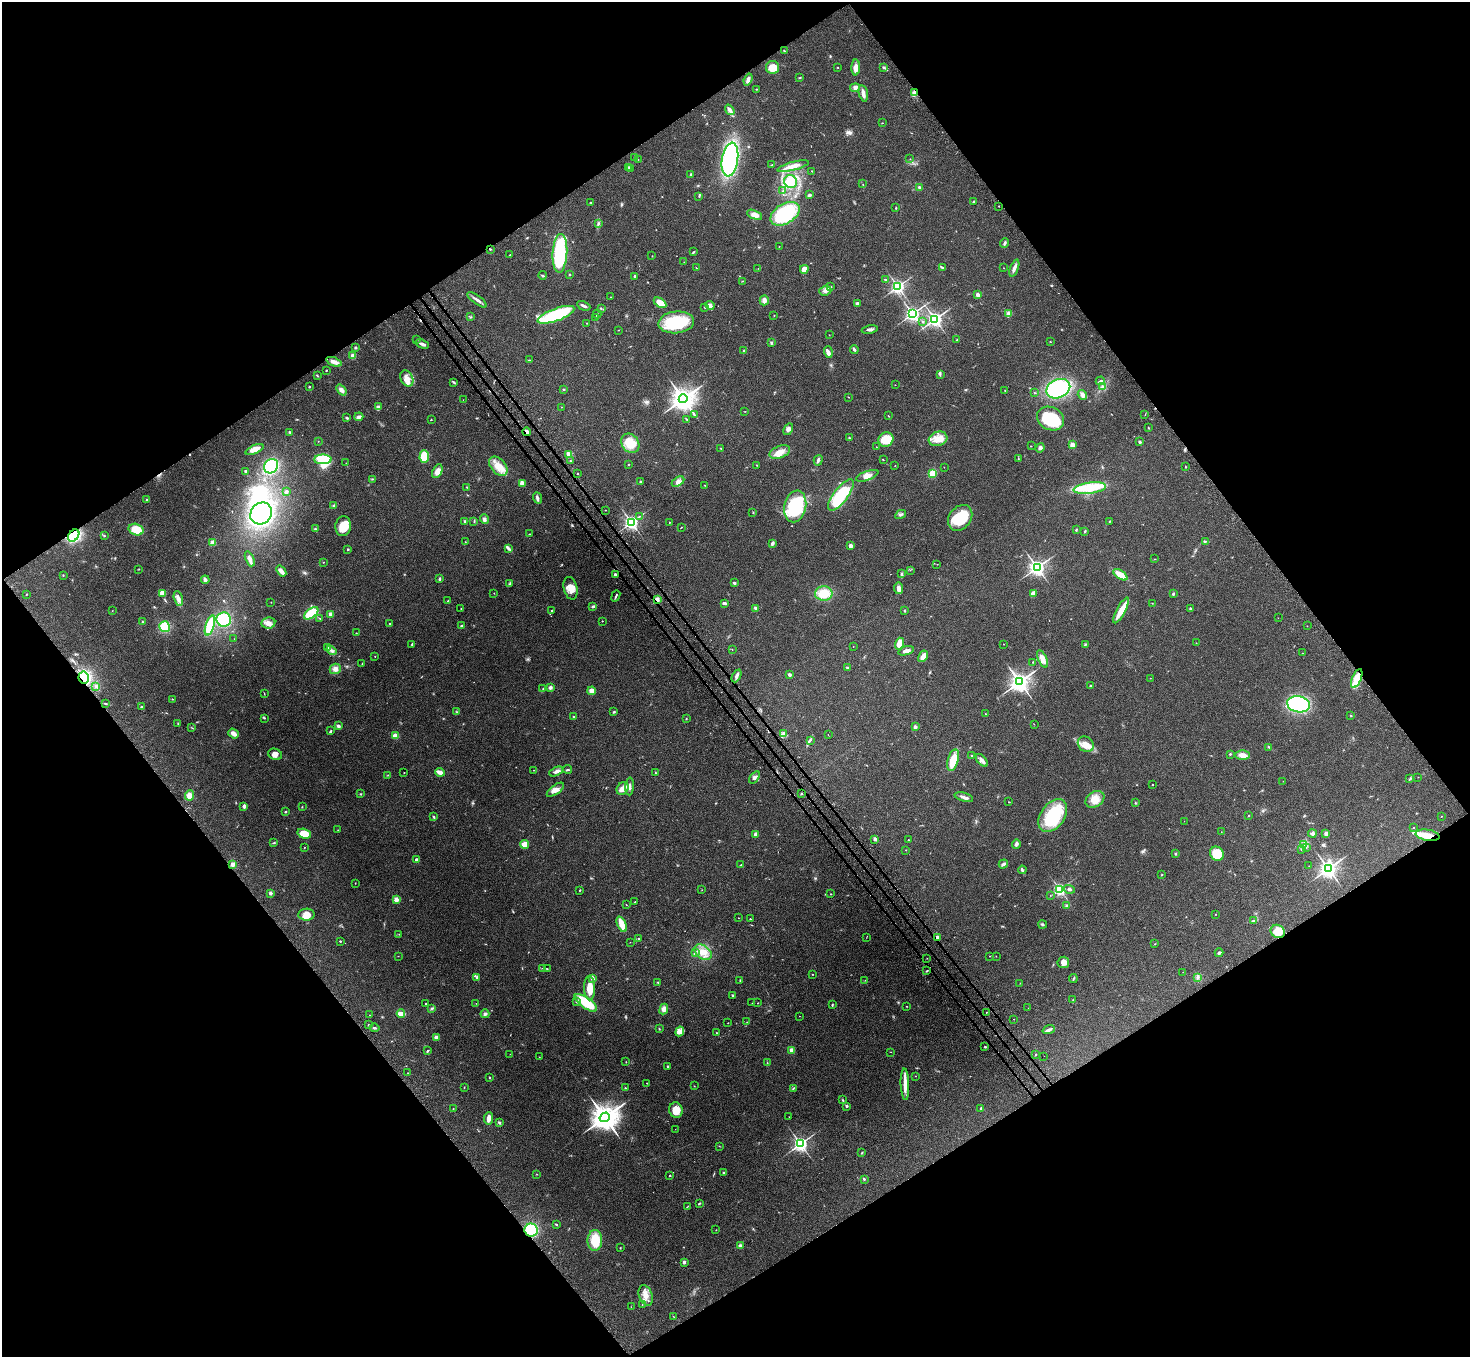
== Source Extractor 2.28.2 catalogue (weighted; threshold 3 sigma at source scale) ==
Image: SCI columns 80-5948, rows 356-5774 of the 6026 x 5994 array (HDU 1 of 3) = the unmasked area's bounding box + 8 px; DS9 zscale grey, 4 x 4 block average (1 PNG px = mean of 4 x 4 image px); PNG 1472 x 1359 px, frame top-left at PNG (2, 2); each listed source drawn as its Kron ellipse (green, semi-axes under 4 px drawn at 4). Shown black and unused: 49% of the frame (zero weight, under 3 of 4 exposures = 5% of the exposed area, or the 3 px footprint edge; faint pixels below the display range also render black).
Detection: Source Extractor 2.28.2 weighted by HDU 2 'WHT'. Background 0.224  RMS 0.0087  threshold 0.039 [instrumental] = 3 sigma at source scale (4.5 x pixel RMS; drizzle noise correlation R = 1.50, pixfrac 1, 0.05/0.05 arcsec/px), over >= 5 px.
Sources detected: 567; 11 too faint to see at this stretch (4 x 4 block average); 4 inside a brighter object's white glare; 4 cosmic-ray / hot-pixel residue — neither listed nor drawn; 13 coinciding with a brighter row at this scale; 32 inside a brighter listed object's ellipse — not listed separately; of the other 503, all 500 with FLUX_AUTO >= 0.847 (the completeness limit of this list) listed and drawn (3 fainter detections not listed), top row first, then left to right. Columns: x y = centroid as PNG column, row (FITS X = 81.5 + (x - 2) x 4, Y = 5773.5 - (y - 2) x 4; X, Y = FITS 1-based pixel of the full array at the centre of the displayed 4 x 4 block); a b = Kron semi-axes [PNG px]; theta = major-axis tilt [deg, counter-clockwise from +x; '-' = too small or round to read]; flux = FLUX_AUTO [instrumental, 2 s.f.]
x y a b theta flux
784 51 3 2 - 5.2
772 67 6 6 - 70
837 67 2 2 - 2
856 67 8 4 87 39
883 67 3 2 - 5.4
800 78 2 2 - 2
748 79 6 3 71 18
855 88 5 4 - 16
756 89 2 2 - 2.1
863 93 8 3 -78 30
914 93 4 2 - 9.3
730 110 6 3 -54 21
882 123 2 2 - 2.4
634 157 3 2 - 3.6
638 159 2 2 - 1.5
910 159 2 2 - 1.5
730 160 17 8 81 780
772 165 4 2 - 5.4
793 166 16 4 15 47
628 167 2 2 - 2.9
630 168 3 2 - 3.5
812 171 2 2 - 2.7
691 175 3 2 - 6.7
790 181 6 6 - 51
863 184 2 2 - 1.1
919 187 3 2 - 5.2
783 191 2 2 - 2
809 195 4 2 - 7.9
699 196 2 2 - 3.5
590 202 2 2 - 2.2
973 202 3 2 - 5.3
999 206 2 2 - 3.6
896 208 3 2 - 3.2
785 214 16 10 31 340
755 215 8 4 -24 32
598 224 3 2 - 6.8
1005 243 5 2 - 11
779 247 2 2 - 1.4
490 249 2 2 - 3.9
693 252 3 2 - 5.1
560 253 19 7 87 490
510 255 2 2 - 2.5
652 256 2 2 - 3.1
684 262 2 2 - 1.6
942 267 3 2 - 4.5
696 268 3 2 - 1.9
758 268 2 2 - 1.2
1004 268 2 2 - 1.3
1014 268 9 3 69 22
804 269 4 4 - 37
542 275 4 2 - 5.6
569 275 3 2 - 3.2
635 276 2 2 - 9.1
885 280 3 2 - 3
742 281 2 2 - 2.1
898 286 2 2 - 1700
830 287 3 2 - 6.2
825 291 6 4 22 21
978 295 2 2 - 62
611 297 2 2 - 2.3
477 300 11 2 -36 19
764 300 5 4 - 21
660 303 7 4 -34 87
857 304 2 2 - 60
710 305 4 4 - 18
584 306 7 2 -24 14
705 307 2 2 - 2.7
601 309 2 2 - 3.3
597 314 4 2 - 4.8
912 314 2 2 - 2000
1008 314 3 2 - 6.1
556 315 19 6 20 370
774 315 2 2 - 1.7
471 317 2 2 - 3
596 317 4 2 - 6.2
935 319 2 2 - 2000
676 322 18 11 6 260
923 322 2 2 - 9.5
587 323 2 2 - 5.1
619 330 2 2 - 1.3
870 330 8 2 10 16
829 335 2 2 - 1.5
417 340 2 2 - 1.7
957 340 3 2 - 3.7
1050 342 2 2 - 2.1
771 343 4 2 - 6.3
422 344 7 2 -22 19
355 347 3 3 - 6.2
854 350 4 2 - 9.9
744 351 2 2 - 16
828 352 6 3 -72 22
353 356 2 2 - 140
529 360 3 2 - 2.9
334 362 8 3 -21 35
326 370 2 2 - 9.3
940 374 4 2 - 5.7
317 376 3 2 - 4.2
407 378 8 6 -62 39
1100 381 4 2 - 7.2
454 382 4 2 - 7.6
895 385 2 2 - 1.4
309 387 2 2 - 12
1102 387 2 2 - 3
563 389 2 2 - 2.8
1058 389 12 9 24 430
341 390 6 3 -51 24
1005 391 3 2 - 2.5
1034 393 2 2 - 2.5
1082 395 5 4 - 18
849 397 2 2 - 2
683 399 4 4 - 6400
463 400 2 2 - 1.3
378 407 4 3 - 9.1
561 407 2 2 - 2.5
745 411 2 2 - 1.8
694 414 2 2 - 3.3
1145 414 3 2 - 2.6
888 416 3 2 - 2.8
359 417 4 3 - 16
347 418 3 2 - 8.1
687 419 3 2 - 4.1
1051 419 14 11 -24 160
431 420 2 2 - 6.3
1149 428 2 2 - 1.8
788 429 6 4 59 18
290 432 3 2 - 5.9
526 432 4 2 - 12
849 438 3 2 - 5.1
938 439 9 7 17 54
886 440 8 7 - 100
318 441 2 2 - 1.4
1140 442 3 2 - 9.2
630 443 10 8 -57 120
1072 445 2 2 - 140
1031 446 2 2 - 1.5
876 447 2 2 - 1.8
721 448 2 2 - 2.4
1040 448 5 3 - 12
254 449 10 3 23 44
780 452 11 6 21 48
569 454 2 2 - 140
424 456 6 4 89 100
323 459 8 5 0 180
1018 459 3 2 - 3.7
818 460 5 2 - 11
883 460 2 2 - 1.8
570 461 2 2 - 3
346 463 2 2 - 1.5
629 464 2 2 - 2
757 465 2 2 - 2
895 465 2 2 - 1.2
271 466 8 6 45 290
498 466 11 7 -49 70
944 467 2 2 - 1.7
1186 467 3 2 - 2.4
245 471 2 2 - 9.6
437 471 7 4 63 33
932 473 3 2 - 66
577 474 2 2 - 5.7
867 476 12 4 20 36
372 479 2 2 - 3.4
640 482 2 2 - 8.8
678 482 7 4 31 22
522 483 2 2 - 120
705 485 2 2 - 2.6
467 487 3 2 - 3.9
1090 488 16 5 8 100
286 492 3 3 - 11
841 495 19 7 52 270
537 498 6 3 -68 13
147 500 2 2 - 23
334 506 3 3 - 8.8
795 506 16 11 77 370
605 510 2 2 - 2.1
261 513 11 10 - 880
753 513 2 2 - 1.5
901 514 6 2 29 9.7
639 516 2 2 - 2.9
960 518 14 11 51 200
484 519 5 4 - 13
464 521 3 2 - 4.6
474 521 3 2 - 3.2
1109 521 2 2 - 4
631 522 2 2 - 1900
670 522 2 2 - 1.9
343 526 10 7 84 80
681 527 2 2 - 2.8
315 529 2 2 - 3.2
1076 529 3 2 - 5.2
136 530 7 5 -16 80
1085 531 3 2 - 6
530 534 3 2 - 2.4
74 535 7 5 53 280
104 535 3 2 - 3.2
1205 541 2 2 - 2.4
465 542 2 2 - 1.7
213 543 4 3 - 36
772 543 4 3 - 10
850 546 2 2 - 75
348 549 2 2 - 10
509 549 3 2 - 6.2
250 559 8 3 -68 25
1155 559 2 2 - 1.4
323 562 2 2 - 2.6
937 564 2 2 - 1.1
1037 567 3 3 - 2400
139 569 2 2 - 1.7
910 570 2 2 - 1.5
281 571 6 3 -53 23
902 574 4 2 - 9.5
63 575 2 2 - 3.3
615 575 2 2 - 15
1120 575 8 3 -34 89
439 579 2 2 - 10
205 580 4 3 - 15
734 583 3 2 - 9.6
510 584 3 2 - 4
571 588 11 7 -76 51
899 588 6 4 -84 23
162 593 4 3 - 27
494 593 2 2 - 1.2
824 593 9 7 -1 100
1033 593 4 3 - 31
26 594 2 2 - 2.6
1173 594 3 2 - 6.9
616 596 6 2 68 7.5
178 598 8 4 -74 23
657 600 2 2 - 32
447 601 2 2 - 1.8
271 602 2 2 - 1.4
724 603 4 3 - 11
1152 603 2 2 - 1.9
593 606 4 3 - 8.5
461 608 2 2 - 3
756 608 4 2 - 15
1190 609 3 2 - 4.5
112 610 2 2 - 1.2
552 610 2 2 - 9.1
1121 610 14 4 62 66
904 611 3 2 - 3.7
311 613 8 4 37 190
331 614 2 2 - 73
320 618 3 2 - 3.1
1278 618 2 2 - 0.95
224 619 7 7 - 220
602 621 2 2 - 5.2
142 622 2 2 - 2.7
268 623 7 5 7 28
390 623 2 2 - 4
210 626 10 4 72 200
461 626 3 2 - 3.8
1307 626 2 2 - 1.4
165 627 5 5 - 130
356 633 2 2 - 2.2
234 639 2 2 - 1.3
1196 643 2 2 - 1.6
899 644 6 4 72 48
1004 644 2 2 - 3.1
412 645 3 2 - 4.8
1085 645 3 2 - 4.7
328 647 3 2 - 4.1
853 647 2 2 - 1.1
732 650 2 2 - 1.6
331 651 5 3 - 15
906 651 8 3 17 22
1302 653 2 2 - 1
923 656 6 3 60 37
375 657 2 2 - 2.3
1043 659 9 4 -65 44
1033 662 2 2 - 2.2
362 664 4 2 - 2.9
847 667 2 2 - 19
335 669 5 5 - 25
789 675 2 2 - 46
737 676 7 3 63 15
84 677 6 5 - 250
1150 678 2 2 - 2.4
1357 678 10 4 67 95
1020 682 4 3 - 4200
96 686 3 3 - 12
1090 686 2 2 - 14
550 687 4 3 - 12
543 688 2 2 - 3.5
592 691 4 4 - 37
264 694 2 2 - 1.9
172 699 2 2 - 4.9
105 703 2 2 - 5
1299 704 11 8 -10 650
141 707 2 2 - 5.5
457 712 3 2 - 2.7
614 712 3 2 - 6.5
985 714 2 2 - 5.4
1351 715 2 2 - 3.3
573 717 2 2 - 8.4
264 718 3 2 - 3.8
686 718 2 2 - 2.3
178 724 2 2 - 2.1
1034 724 2 2 - 1.7
338 726 3 3 - 10
915 727 3 3 - 9.8
192 728 2 2 - 2
331 731 3 2 - 4.2
234 733 6 3 -38 32
783 734 3 3 - 12
828 735 2 2 - 1.7
395 736 3 3 - 38
810 740 3 2 - 3.5
1086 744 9 7 -44 50
1269 747 3 2 - 4.7
275 754 7 5 -22 28
1230 754 2 2 - 6.1
972 755 2 2 - 2.8
1243 755 7 5 -1 35
953 760 11 5 74 110
982 760 7 3 -48 23
567 769 4 2 - 5.5
534 770 2 2 - 1.3
440 772 5 2 - 38
556 772 7 4 26 19
655 772 3 2 - 2.7
404 773 2 2 - 2.2
388 775 2 2 - 3.1
754 777 7 4 55 15
1418 777 2 2 - 1.2
1410 779 3 2 - 3.9
1283 781 2 2 - 1.7
1152 784 2 2 - 2.3
630 786 9 2 87 15
623 789 7 5 53 43
555 790 10 4 36 31
361 794 2 2 - 2.8
801 794 2 2 - 4.2
189 795 5 4 - 36
964 797 9 2 -16 22
1095 799 10 7 32 55
1009 802 2 2 - 2.5
1135 802 2 2 - 1.6
244 806 3 3 - 15
302 807 2 2 - 2.5
285 812 2 2 - 4.6
1249 815 2 2 - 3.3
1053 816 18 12 55 290
1441 816 2 2 - 2.1
433 817 3 2 - 7.4
1184 821 2 2 - 1.4
1413 827 2 2 - 2.6
338 830 2 2 - 1.7
1221 832 2 2 - 1.2
1312 833 4 3 - 13
1326 833 2 2 - 76
304 834 7 4 -16 83
756 834 2 2 - 83
1428 835 12 5 -10 66
875 839 2 2 - 58
908 840 2 2 - 5.3
274 843 3 2 - 3.5
524 844 4 3 - 54
1016 844 5 3 - 11
1304 844 4 2 - 8.3
305 847 2 2 - 1.5
1306 848 2 2 - 3
1302 849 3 2 - 3.7
906 850 2 2 - 1.9
1175 854 2 2 - 6.2
1217 854 7 6 - 120
417 860 2 2 - 62
233 864 3 3 - 17
1003 864 5 3 - 16
741 865 2 2 - 3
1309 866 2 2 - 1.3
1328 869 3 3 - 2900
1022 870 4 2 - 11
1161 875 2 2 - 1.8
355 883 2 2 - 1.2
1060 889 2 2 - 1400
1069 889 5 3 - 12
580 890 2 2 - 4.5
702 890 2 2 - 1.3
270 893 2 2 - 51
831 894 2 2 - 2.2
1050 895 2 2 - 1.3
396 900 2 2 - 130
635 902 3 2 - 3
626 905 2 2 - 1.8
1067 905 3 3 - 8
1215 914 2 2 - 2
306 915 8 6 4 43
738 918 2 2 - 2
750 919 2 2 - 6.9
1253 921 4 2 - 8.1
622 924 8 3 -67 93
1043 924 4 2 - 6.3
1278 931 7 6 - 77
399 934 2 2 - 1.8
639 938 2 2 - 3.2
866 938 2 2 - 1.3
937 938 2 2 - 91
340 941 2 2 - 9.3
630 942 2 2 - 1.1
1155 944 2 2 - 1.8
695 952 3 2 - 5.8
703 952 9 6 -36 50
1219 953 4 3 - 9.3
398 956 2 2 - 1.5
990 956 2 2 - 2
996 956 2 2 - 0.97
927 958 2 2 - 1.1
1063 962 6 5 - 26
543 968 3 2 - 4
547 969 3 2 - 2.8
926 971 3 2 - 3.8
1183 972 2 2 - 0.99
812 974 2 2 - 1.9
477 977 3 3 - 7.7
1197 977 4 3 - 8.6
592 978 4 3 - 21
1073 978 4 2 - 5.1
865 980 2 2 - 1.2
740 981 3 2 - 3.5
658 982 2 2 - 3.9
1020 983 2 2 - 1.8
590 988 12 5 -89 73
733 995 4 2 - 6.4
1073 1000 2 2 - 2
577 1002 3 2 - 6.2
426 1003 2 2 - 3.9
476 1003 2 2 - 1.1
586 1003 13 5 -35 170
752 1003 2 2 - 1.4
758 1003 2 2 - 3.8
832 1005 3 2 - 5.1
906 1006 2 2 - 2.2
432 1008 3 2 - 6.1
1028 1008 2 2 - 0.98
664 1009 5 4 - 29
986 1012 2 2 - 2
401 1014 4 2 - 55
485 1014 4 3 - 11
370 1015 2 2 - 1.3
799 1016 2 2 - 2
1014 1019 2 2 - 1.3
747 1022 2 2 - 1.5
728 1023 2 2 - 2.9
368 1025 2 2 - 8.4
375 1028 5 2 - 7.4
659 1029 2 2 - 2.3
1049 1030 6 3 19 15
680 1031 5 2 - 13
716 1033 2 2 - 1.9
436 1037 2 2 - 94
985 1047 3 2 - 4.6
792 1050 2 2 - 130
427 1051 4 2 - 5.2
891 1052 2 2 - 1.4
510 1054 2 2 - 1.3
1035 1054 2 2 - 3.1
1044 1056 2 2 - 3.2
539 1057 2 2 - 1.5
626 1062 2 2 - 1.8
767 1063 2 2 - 1.8
668 1066 2 2 - 5.9
408 1073 2 2 - 1.2
916 1076 2 2 - 2.4
490 1078 2 2 - 4.4
647 1083 2 2 - 3.5
905 1084 16 3 -88 54
694 1086 2 2 - 1.9
464 1087 2 2 - 2.3
625 1088 2 2 - 3.3
793 1089 3 2 - 3.2
843 1100 3 2 - 3.4
846 1106 3 2 - 6.4
981 1108 2 2 - 12
453 1109 2 2 - 2.1
676 1110 8 6 -76 74
605 1117 5 4 - 9100
789 1117 2 2 - 0.85
489 1118 6 2 83 43
499 1123 3 2 - 8.8
675 1129 2 2 - 0.92
800 1144 3 2 - 1900
719 1146 2 2 - 1.7
862 1153 3 2 - 5.1
723 1173 2 2 - 18
537 1174 2 2 - 1.6
670 1176 2 2 - 6.8
864 1179 3 2 - 5.3
699 1203 3 2 - 4.8
687 1207 3 2 - 3
556 1224 2 2 - 5.1
531 1230 7 6 - 190
716 1230 2 2 - 1.3
595 1240 10 7 89 130
740 1246 3 2 - 13
620 1248 2 2 - 2.4
684 1262 4 3 - 10
646 1295 10 6 -69 47
642 1305 2 2 - 1.5
631 1307 2 2 - 0.94
674 1316 3 2 - 2
Overlapping masked pixels (flux is a lower limit): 9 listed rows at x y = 490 249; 526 432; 74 535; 657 600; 84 677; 1357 678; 1428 835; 937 938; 531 1230
Diffuse or blended objects may show on this block-average render without a row.